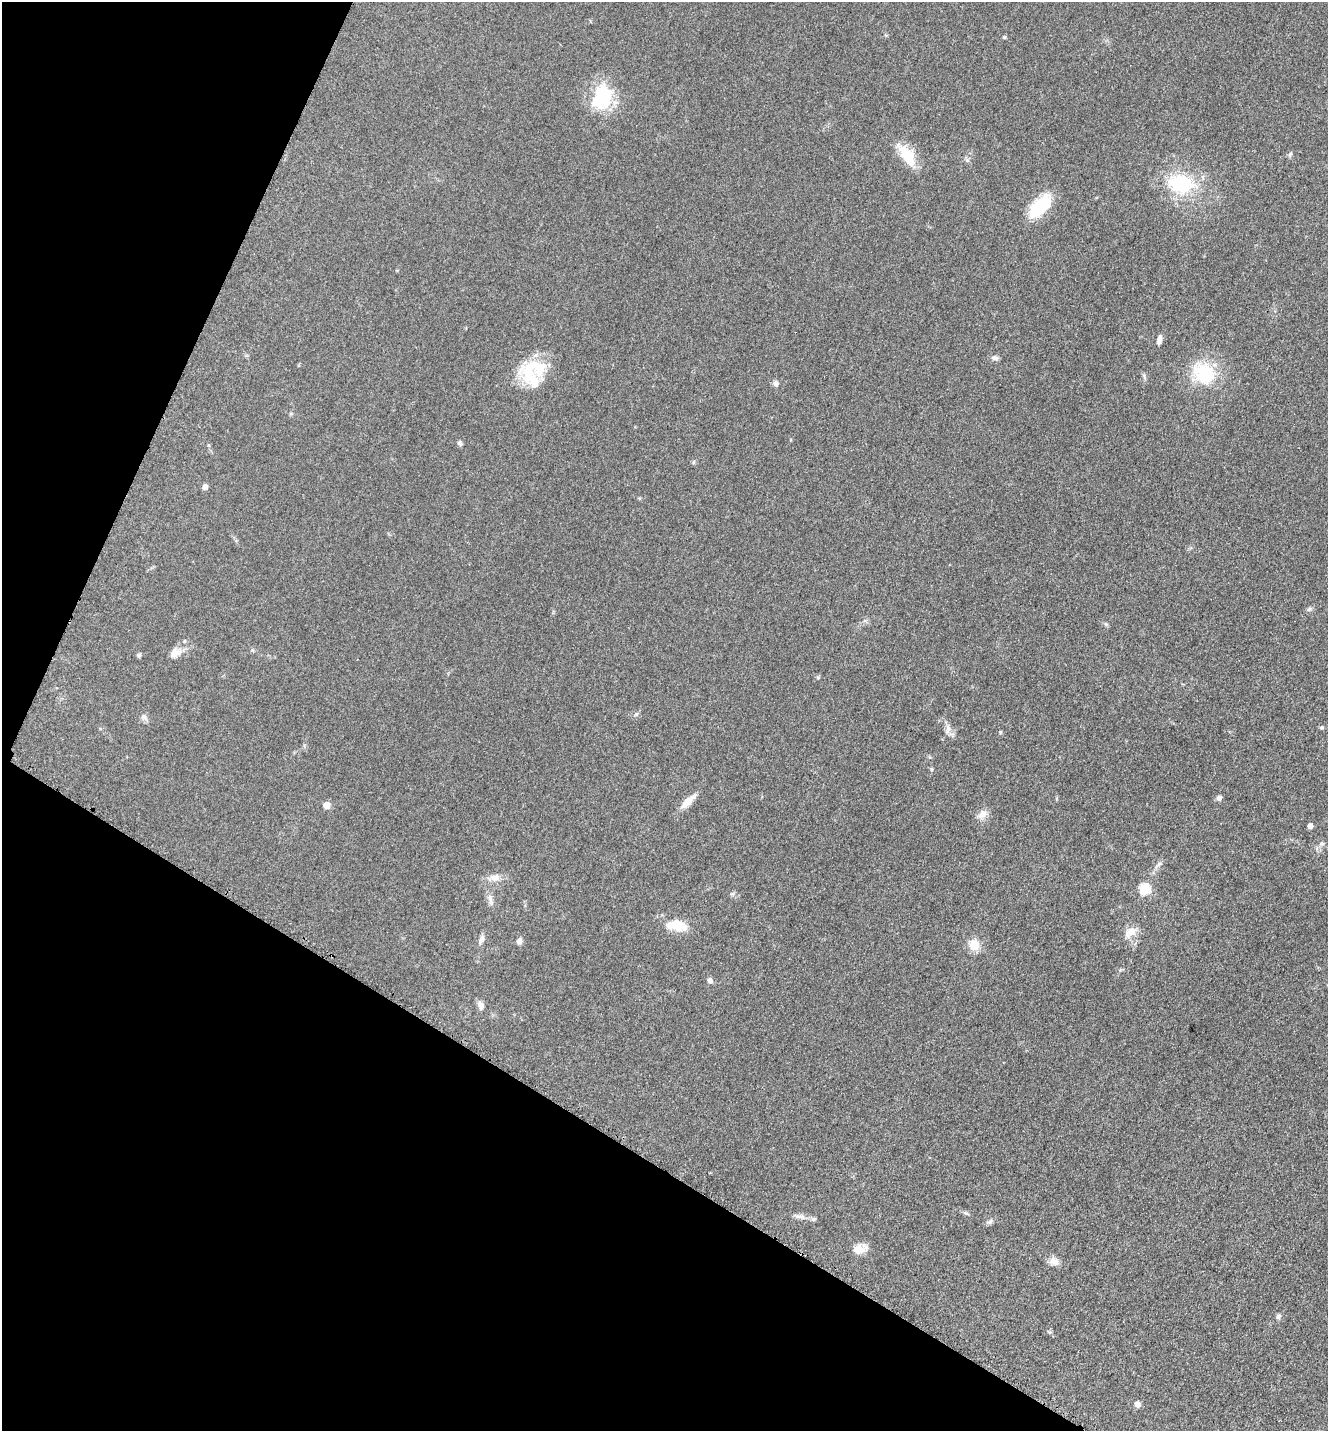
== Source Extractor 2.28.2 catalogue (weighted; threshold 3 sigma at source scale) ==
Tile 9 of 4 x 4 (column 1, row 3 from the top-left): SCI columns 298-1623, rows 1471-2899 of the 5806 x 5775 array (HDU 1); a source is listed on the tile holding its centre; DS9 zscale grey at full resolution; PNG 1330 x 1433 px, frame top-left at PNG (2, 2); no overlay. Shown black and unused: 26% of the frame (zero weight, under 3 of 5 exposures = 4% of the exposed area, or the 3 px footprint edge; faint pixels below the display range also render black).
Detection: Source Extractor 2.28.2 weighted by HDU 2 'WHT'; one run over the whole footprint, this tile lists its part. Background 0.0636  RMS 0.006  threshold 0.027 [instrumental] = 3 sigma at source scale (4.5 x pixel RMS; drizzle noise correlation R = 1.50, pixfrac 1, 0.05/0.05 arcsec/px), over >= 5 px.
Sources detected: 52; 3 inside a brighter object's white glare — not listed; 1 inside a brighter listed object's ellipse — not listed separately; the other 48 listed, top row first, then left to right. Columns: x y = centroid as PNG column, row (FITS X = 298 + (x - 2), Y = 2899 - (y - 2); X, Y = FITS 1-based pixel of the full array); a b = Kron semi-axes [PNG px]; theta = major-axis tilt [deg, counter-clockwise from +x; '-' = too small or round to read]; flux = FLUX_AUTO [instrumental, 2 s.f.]
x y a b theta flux
1004 37 5 5 - 0.72
601 95 28 27 - 31
1290 154 8 4 67 0.97
907 155 32 14 -55 16
967 160 6 6 - 1.3
1180 183 36 25 -9 37
1040 206 31 15 46 24
1159 340 11 5 76 3.1
995 358 10 6 -6 2
529 371 33 26 83 26
1204 373 31 26 -37 29
776 383 8 7 - 1.7
460 443 7 5 -70 1.4
693 462 6 4 88 0.82
205 487 6 5 - 2.2
1309 609 7 5 45 1.2
176 653 18 11 26 5.9
139 655 6 5 - 1.1
818 677 5 5 - 0.79
636 714 6 5 - 1.1
144 717 12 7 -45 2.1
1322 727 6 4 5 0.87
948 729 15 7 80 3.2
1000 732 5 4 - 0.66
932 769 5 3 - 0.68
1219 798 6 5 - 2.4
688 801 25 8 43 6.7
326 805 5 5 - 10
982 814 13 9 51 4.5
1310 826 4 4 - 3.3
1322 844 8 6 1 1.5
1159 864 10 4 45 1.7
495 878 14 9 7 4.8
1144 889 6 5 - 42
490 900 19 6 -74 3.4
676 924 21 16 -24 11
1131 932 20 11 26 6.1
481 939 11 7 65 2.6
519 941 8 6 73 2.4
974 945 15 12 -69 7.7
710 980 7 6 - 2.2
481 1005 12 7 -69 2.7
801 1217 12 6 -11 2.8
990 1221 10 5 51 1.6
858 1249 17 12 11 5.8
1054 1261 14 9 -14 3.9
1278 1316 7 6 - 1.5
1137 1404 5 5 - 4.4
Unlisted compact peaks at least as high as the median listed source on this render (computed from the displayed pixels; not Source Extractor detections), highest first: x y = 1106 624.